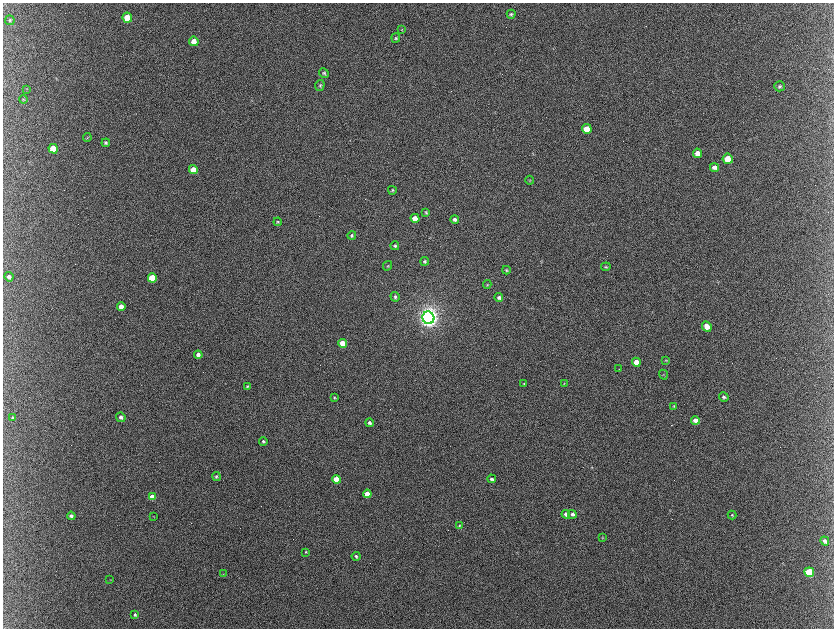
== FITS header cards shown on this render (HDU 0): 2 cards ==
NAXIS1  =                 1663 / length of data axis 1
NAXIS2  =                 1252 / length of data axis 2

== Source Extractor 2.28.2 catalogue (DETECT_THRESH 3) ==
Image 1663 x 1252 px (HDU 0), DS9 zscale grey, zoomed out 1/2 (1 PNG px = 2 x 2 image px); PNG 836 x 630 px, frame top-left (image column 2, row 1251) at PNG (3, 3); each listed source drawn as its Kron ellipse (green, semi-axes under 4 px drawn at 4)
Background 378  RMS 18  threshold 53.8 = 3 sigma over >= 5 px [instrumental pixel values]
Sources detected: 91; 16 cannot appear on this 1/2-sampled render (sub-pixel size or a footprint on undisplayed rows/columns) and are neither listed nor drawn; the other 75 listed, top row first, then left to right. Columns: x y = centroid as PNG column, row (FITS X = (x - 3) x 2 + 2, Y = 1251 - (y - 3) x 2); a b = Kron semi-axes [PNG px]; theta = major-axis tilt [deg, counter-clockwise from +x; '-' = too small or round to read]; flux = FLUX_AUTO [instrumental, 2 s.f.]
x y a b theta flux
511 14 4 4 - 6.7e+03
127 18 5 5 - 9.4e+04
10 20 5 5 - 5.7e+03
402 29 4 4 - 3.4e+03
396 38 5 4 - 5.7e+03
194 41 5 4 - 3.1e+04
324 73 5 4 - 6.3e+03
320 85 5 4 - 6.0e+03
780 86 5 5 - 7.8e+03
27 89 3 3 - 2.2e+03
23 99 4 3 - 3.2e+03
587 129 5 5 - 5.0e+04
87 137 4 3 - 2.6e+03
106 143 4 4 - 6.8e+03
53 149 5 4 - 9.9e+04
697 153 4 4 - 2.4e+04
728 159 5 5 - 6.5e+04
714 167 5 4 - 1.6e+04
193 170 4 4 - 4.9e+04
529 180 4 4 - 3.9e+03
392 190 4 4 - 5.5e+03
426 212 4 3 - 4.7e+03
415 218 4 4 - 4.6e+04
455 219 4 4 - 1.2e+04
278 222 4 3 - 4.4e+03
352 235 4 4 - 6.9e+03
395 246 4 4 - 6.8e+03
425 261 4 3 - 6.1e+03
388 266 5 4 - 3.6e+03
606 267 4 3 - 4.2e+03
506 270 4 4 - 4.7e+03
9 277 5 4 - 1.4e+04
152 278 4 4 - 1.3e+05
487 284 4 3 - 3.8e+03
395 297 5 4 - 7.2e+03
499 297 4 4 - 1.0e+04
121 306 4 4 - 2.5e+04
428 318 6 6 - 3.3e+06
707 326 5 4 - 3.4e+04
343 343 4 4 - 6.6e+04
198 355 4 4 - 1.5e+04
666 360 3 3 - 3.0e+03
636 362 4 4 - 5.4e+04
619 369 3 2 - 1.7e+03
663 375 5 3 - 3.3e+03
524 384 4 3 - 3.4e+03
564 384 3 3 - 2.4e+03
247 386 4 4 - 5.0e+03
724 397 5 4 - 7.7e+03
334 398 4 3 - 3.8e+03
674 406 4 3 - 4.2e+03
13 417 4 3 - 4.6e+03
121 417 5 4 - 1.4e+04
695 420 4 4 - 2.3e+04
369 423 4 4 - 7.5e+03
263 441 4 4 - 7.8e+03
216 477 4 4 - 6.2e+03
337 479 4 4 - 1.3e+05
492 479 4 3 - 8.8e+03
367 494 4 4 - 5.6e+04
152 497 4 4 - 4.2e+04
566 514 4 4 - 1.7e+04
572 514 5 4 - 1.0e+04
732 515 4 4 - 4.5e+03
71 516 4 3 - 1.2e+04
154 517 4 3 - 2.2e+03
459 526 4 4 - 5.0e+03
602 537 4 4 - 3.4e+03
825 541 5 4 - 1.1e+04
306 552 4 3 - 3.9e+03
356 556 4 4 - 6.5e+03
809 572 5 4 - 2.3e+05
223 574 3 3 - 2.2e+03
110 579 3 2 - 1.5e+03
135 615 4 4 - 6.6e+03
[16 sub-pixel or undisplayed-footprint detections neither listed nor drawn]